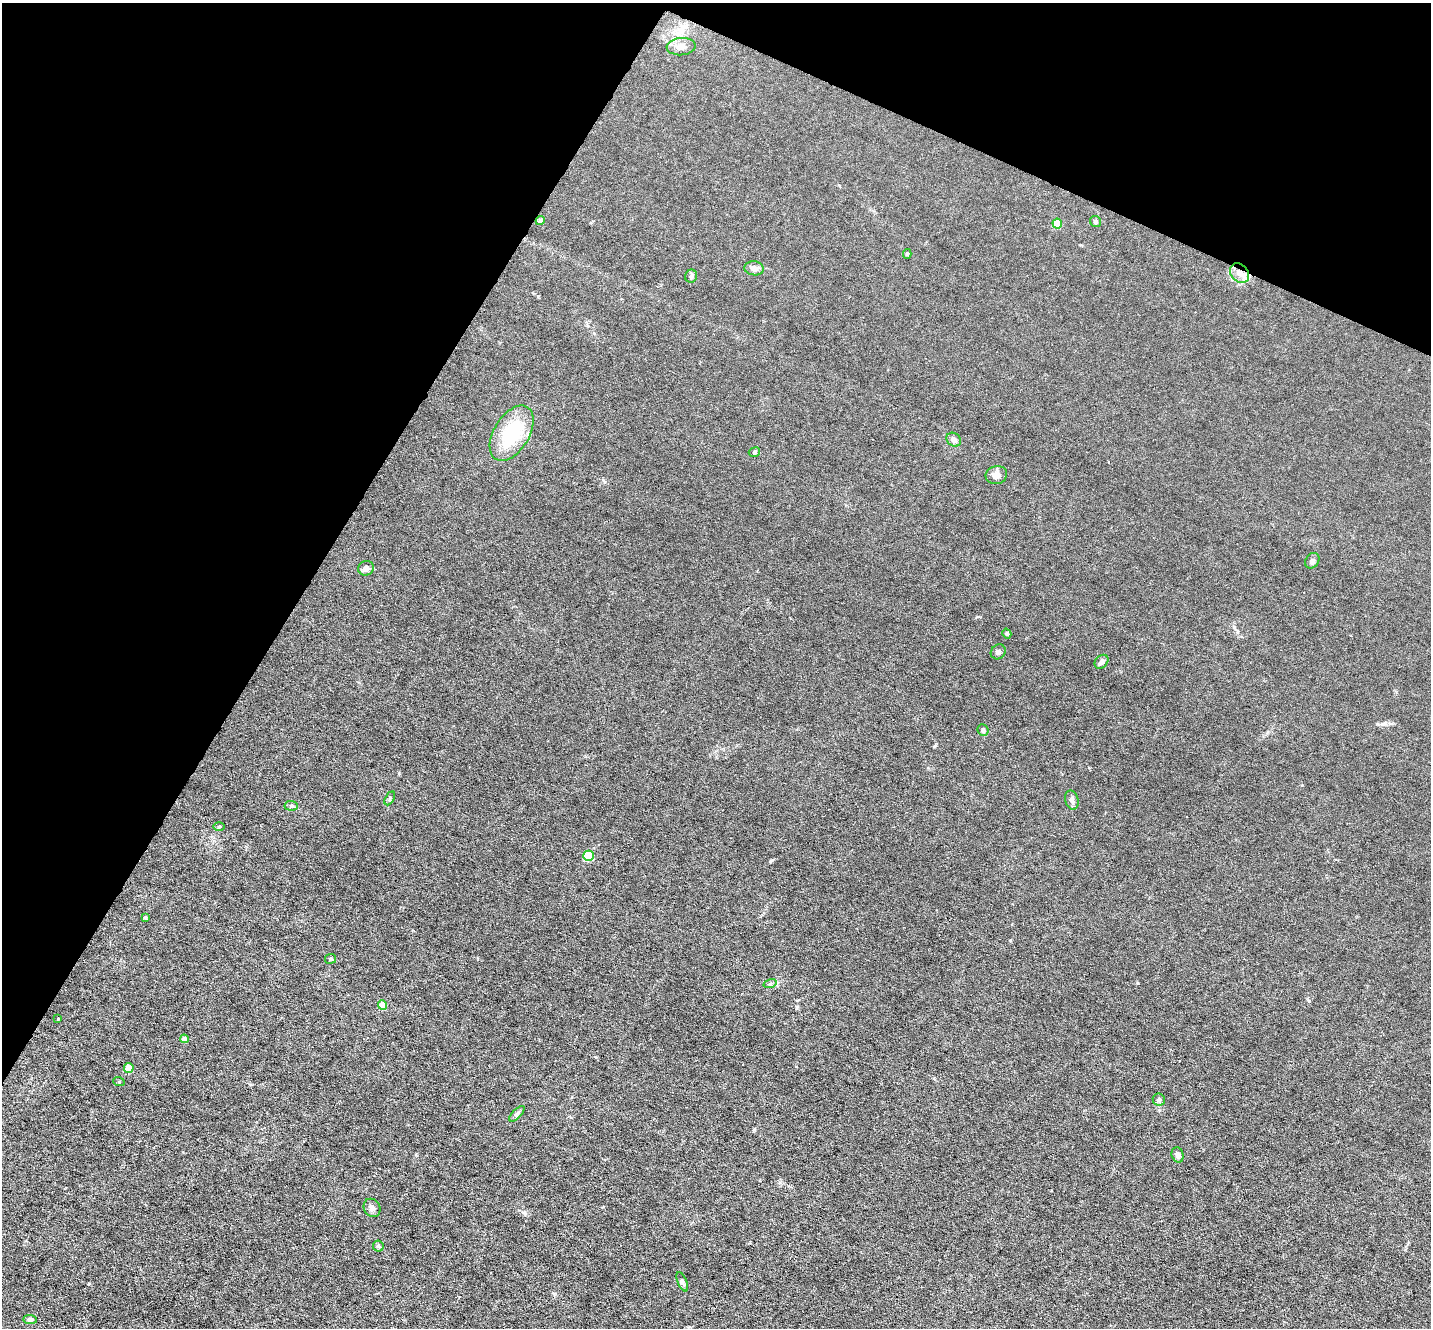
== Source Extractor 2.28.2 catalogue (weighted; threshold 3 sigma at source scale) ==
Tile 2 of 4 x 4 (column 2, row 1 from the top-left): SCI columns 1430-2858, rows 4121-5446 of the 5715 x 5726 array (HDU 1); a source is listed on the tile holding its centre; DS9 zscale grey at full resolution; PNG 1433 x 1330 px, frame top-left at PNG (2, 3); each listed source drawn as its Kron ellipse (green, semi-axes under 4 px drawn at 4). Shown black and unused: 26% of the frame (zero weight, under 3 of 6 exposures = <1% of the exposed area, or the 3 px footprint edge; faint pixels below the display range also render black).
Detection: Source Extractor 2.28.2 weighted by HDU 2 'WHT'; one run over the whole footprint, this tile lists its part. Background 0.0146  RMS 0.0037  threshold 0.0151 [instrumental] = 3 sigma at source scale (4.09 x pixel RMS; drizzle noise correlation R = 1.36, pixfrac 0.8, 0.05/0.05 arcsec/px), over >= 5 px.
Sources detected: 39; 1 inside a brighter listed object's ellipse — not listed separately; the other 38 listed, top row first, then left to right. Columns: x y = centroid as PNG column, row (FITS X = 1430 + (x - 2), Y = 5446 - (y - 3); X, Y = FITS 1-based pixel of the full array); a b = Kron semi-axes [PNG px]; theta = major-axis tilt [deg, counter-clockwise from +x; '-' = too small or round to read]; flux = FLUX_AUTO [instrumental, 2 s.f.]
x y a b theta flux
681 47 14 8 4 2.8
540 221 5 4 - 1.4
1095 221 6 5 - 0.56
1057 223 5 5 - 8.1
907 254 5 4 - 0.43
754 268 9 7 -9 2
1239 273 11 8 -48 2.3
691 276 6 6 - 0.94
512 433 30 17 59 19
954 440 8 6 -39 1.5
754 452 6 4 24 0.47
996 475 11 9 15 2
1312 561 8 6 55 0.88
366 568 8 7 - 1.6
1007 634 5 4 - 0.44
998 652 8 7 - 0.97
1101 662 8 6 45 1.3
983 730 6 5 - 0.78
390 798 7 4 61 0.48
1072 800 10 6 -76 1.1
291 806 7 5 -5 0.6
219 827 5 4 - 0.34
588 856 5 5 - 15
145 917 4 3 - 0.48
331 959 5 5 - 0.57
770 984 7 4 18 0.61
383 1005 5 4 - 6.9
58 1019 3 3 - 0.28
184 1039 4 4 - 2.3
129 1068 5 5 - 7.7
119 1082 6 3 -19 0.32
1159 1099 6 6 - 0.85
517 1114 10 4 46 0.76
1178 1155 8 6 -71 1.2
372 1208 9 8 - 1.3
378 1246 5 5 - 0.53
682 1282 10 4 -66 0.76
30 1319 7 4 -1 0.65
Overlapping masked pixels (flux is a lower limit): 1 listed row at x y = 1239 273
Unlisted compact peaks at least as high as the median listed source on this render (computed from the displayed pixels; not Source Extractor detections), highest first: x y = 772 860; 1309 1001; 1138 983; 1377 724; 754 1130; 934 746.